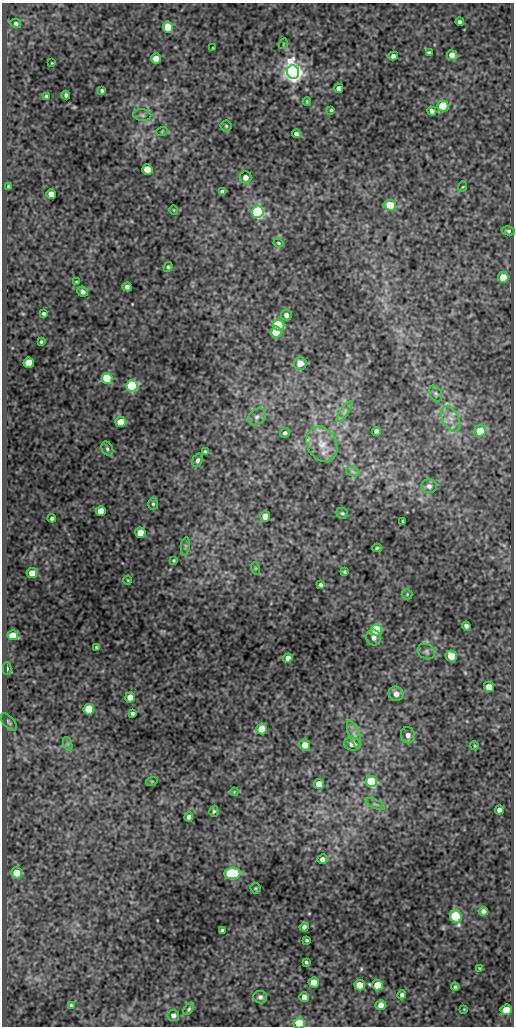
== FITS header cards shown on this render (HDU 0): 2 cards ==
NAXIS1  =                  512
NAXIS2  =                 1024

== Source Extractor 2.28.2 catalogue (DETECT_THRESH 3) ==
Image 512 x 1024 px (HDU 0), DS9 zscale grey, 1 PNG px = 1 image px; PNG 516 x 1028 px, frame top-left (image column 1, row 1024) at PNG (2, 3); each listed source drawn as its Kron ellipse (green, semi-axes under 4 px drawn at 4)
Background 77.5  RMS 0.51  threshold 1.52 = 3 sigma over >= 5 px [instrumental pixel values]
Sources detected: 133; all 133 listed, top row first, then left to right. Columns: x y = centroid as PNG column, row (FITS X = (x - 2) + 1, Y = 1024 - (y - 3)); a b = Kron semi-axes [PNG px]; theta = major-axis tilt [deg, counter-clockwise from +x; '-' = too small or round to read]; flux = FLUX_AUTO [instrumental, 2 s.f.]
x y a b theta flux
460 22 4 4 - 96
16 23 5 4 - 79
168 27 5 5 - 1000
283 44 5 3 - 29
213 48 3 2 - 28
429 53 4 3 - 63
452 55 5 5 - 320
393 56 5 4 - 130
156 59 5 5 - 480
52 63 3 2 - 22
293 72 7 6 - 30000
339 88 4 4 - 150
102 91 4 4 - 65
66 95 4 4 - 70
46 96 3 3 - 42
307 101 4 3 - 38
443 106 5 5 - 1700
331 110 4 3 - 47
432 111 4 4 - 110
142 115 9 6 -10 99
226 126 5 5 - 52
162 131 6 3 20 36
296 134 4 4 - 120
147 169 5 5 - 860
245 177 6 6 - 240
8 186 3 3 - 50
462 187 5 3 - 35
222 191 4 3 - 74
51 194 5 5 - 350
390 205 6 5 - 1800
174 210 4 3 - 24
258 212 6 6 - 7700
508 231 7 4 -12 56
278 243 5 3 - 41
168 267 5 4 - 60
503 277 5 5 - 750
76 282 3 3 - 32
127 287 4 4 - 200
83 292 5 5 - 120
44 314 4 4 - 79
286 315 5 5 - 140
279 325 5 5 - 5900
276 332 5 5 - 1400
41 342 4 3 - 46
29 363 5 5 - 1300
300 363 6 6 - 390
107 378 5 5 - 2800
132 386 5 5 - 5600
436 394 8 6 -60 86
345 411 12 4 55 130
257 417 10 7 39 140
451 419 14 7 -64 290
121 422 5 5 - 850
376 431 4 4 - 180
480 431 5 5 - 980
285 433 5 4 - 83
322 444 18 14 -60 630
107 449 7 5 -62 73
205 452 3 3 - 55
197 460 7 5 70 110
353 472 7 4 -19 72
429 486 8 7 - 120
153 504 6 5 - 59
101 511 5 5 - 490
342 513 6 5 - 56
265 516 5 5 - 640
52 518 4 4 - 80
403 521 3 2 - 37
140 533 5 5 - 690
185 546 9 4 82 82
377 548 4 3 - 50
174 560 3 3 - 41
255 568 6 4 -71 51
344 572 3 3 - 44
32 573 5 5 - 420
128 580 4 3 - 26
320 585 4 4 - 76
407 594 5 5 - 46
466 626 4 4 - 130
376 630 6 5 - 3700
13 635 5 5 - 700
374 638 8 7 - 170
96 647 3 3 - 48
426 652 9 7 -28 120
451 656 5 5 - 980
288 658 5 4 - 220
7 669 6 4 90 65
489 687 5 5 - 520
396 694 7 7 - 240
130 697 5 5 - 390
89 709 5 5 - 1700
132 713 4 3 - 71
9 722 10 5 -48 77
262 729 5 5 - 1200
354 734 14 5 -70 190
408 735 8 7 - 170
68 744 7 4 -72 62
352 744 8 6 -10 220
305 745 5 5 - 350
475 746 4 3 - 31
152 781 6 3 18 34
371 782 5 5 - 3800
319 784 5 5 - 450
234 792 4 3 - 30
375 804 10 3 -25 62
499 810 4 4 - 150
214 811 6 4 73 56
189 817 4 4 - 140
322 859 5 5 - 150
17 873 5 5 - 1200
232 874 8 5 4 6700
256 888 5 5 - 45
483 911 5 4 - 120
456 916 6 6 - 4400
304 927 4 4 - 100
222 930 4 3 - 66
307 940 3 3 - 48
306 962 3 3 - 50
480 968 4 2 - 36
314 982 5 5 - 700
360 985 5 5 - 570
377 985 5 5 - 790
455 987 4 3 - 57
402 995 4 4 - 93
260 997 7 6 - 120
304 997 5 4 - 220
71 1005 4 4 - 45
381 1005 5 5 - 250
189 1009 7 4 54 52
464 1009 3 3 - 27
506 1010 5 5 - 620
173 1015 6 5 - 120
299 1023 5 5 - 1700
At the frame edge (FLAGS 8, measured only in part): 1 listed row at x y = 299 1023